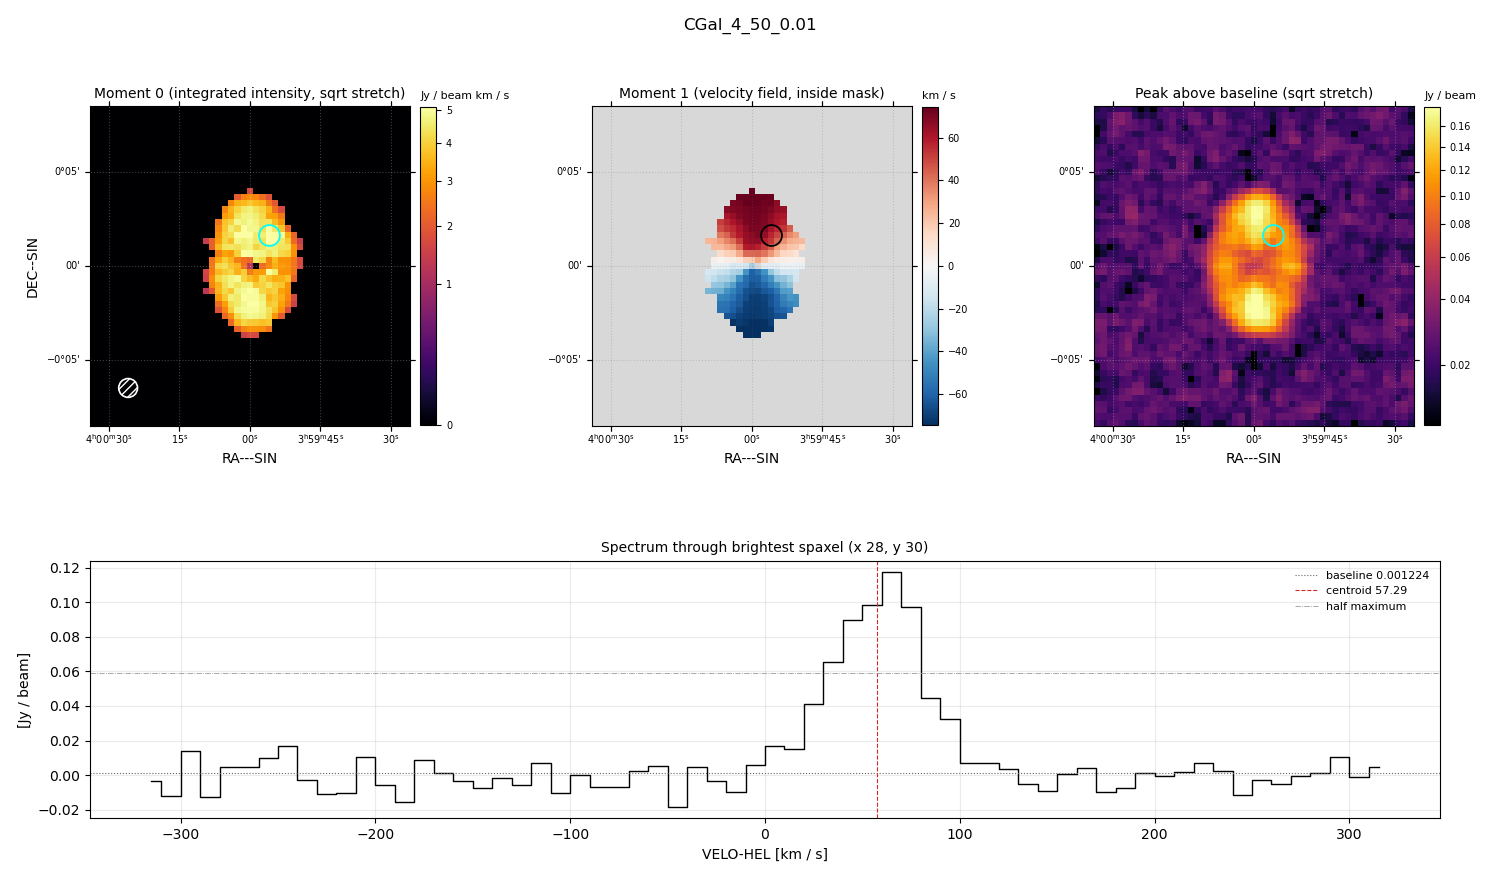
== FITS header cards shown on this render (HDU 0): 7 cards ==
OBJECT  = 'CGal_4_50_0.01'
BUNIT   = 'JY/BEAM '           /
CTYPE1  = 'RA---SIN'           /
CTYPE2  = 'DEC--SIN'           /
CTYPE3  = 'VELO-HEL'           /
NAXIS3  =                   64 / length of data axis 3
CUNIT3  = 'km/s    '           /

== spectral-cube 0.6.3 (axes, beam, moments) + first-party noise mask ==
SpectralCube HDU 0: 64 channels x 51 x 51 spaxels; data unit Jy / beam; figure title: CGal_4_50_0.01
Units: BUNIT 'JY/BEAM' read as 'Jy/beam' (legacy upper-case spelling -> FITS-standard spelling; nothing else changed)
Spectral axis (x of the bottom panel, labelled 'VELO-HEL [km / s]'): -315 .. 315 km / s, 64 channels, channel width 10 km / s
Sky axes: RA---SIN/DEC--SIN; field 17' x 17' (20 arcsec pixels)
Beam (drawn as the hatched ellipse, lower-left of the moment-0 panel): BMAJ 60 arcsec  BMIN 60 arcsec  BPA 0 deg
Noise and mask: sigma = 9.9e-03 Jy / beam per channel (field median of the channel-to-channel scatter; agrees with the line-free scatter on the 2336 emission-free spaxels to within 1%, no correlation factor applied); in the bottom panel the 57 channels outside the line scatter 8.8e-03 Jy / beam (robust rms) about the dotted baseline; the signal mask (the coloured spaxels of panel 2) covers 10% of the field
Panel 1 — Moment 0 (line voxels x channel width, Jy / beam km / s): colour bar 0 .. 5.09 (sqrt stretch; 0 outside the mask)
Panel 2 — Moment 1 (intensity-weighted velocity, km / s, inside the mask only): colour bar -75 .. 74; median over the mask -5
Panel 3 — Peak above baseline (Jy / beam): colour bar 0.0141 .. 0.179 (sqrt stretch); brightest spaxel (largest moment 0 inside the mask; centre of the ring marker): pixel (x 28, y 30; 0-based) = FK5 03h59m56s +00d01m40s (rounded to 2 s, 20 arcsec steps: no finer than the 20 arcsec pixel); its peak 0.116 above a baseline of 0.001224
Panel 4 — spectrum at that spaxel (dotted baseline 0.001224 Jy / beam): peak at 65 km / s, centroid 57.29 km / s (red dashed line; intensity-weighted over the run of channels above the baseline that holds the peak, -10 .. 130 km / s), W50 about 50 km / s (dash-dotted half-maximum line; edge to edge of the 5 channels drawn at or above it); detected line 20 .. 90 km / s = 7 of 64 channels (11%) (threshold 4 sigma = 0.04 Jy / beam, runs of >= 3 channels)